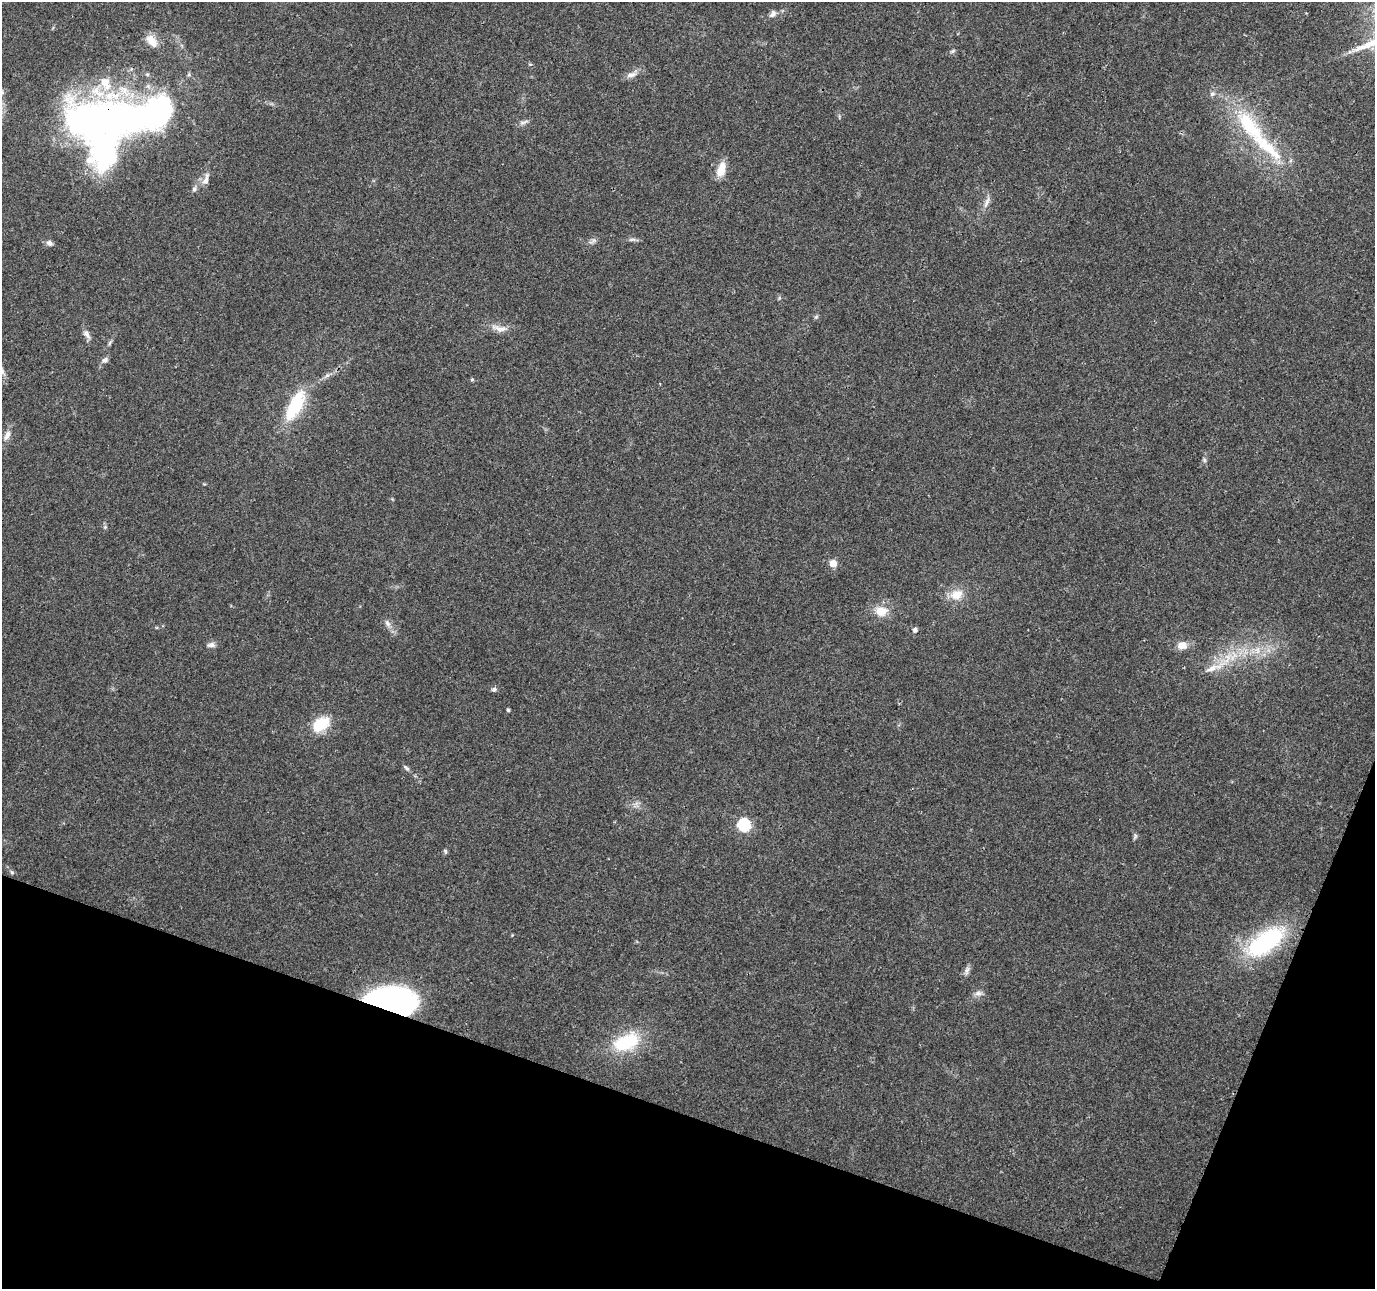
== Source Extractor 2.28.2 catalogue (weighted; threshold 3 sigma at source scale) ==
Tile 15 of 4 x 4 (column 3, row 4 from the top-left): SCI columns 2750-4122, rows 218-1504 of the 5505 x 5644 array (HDU 1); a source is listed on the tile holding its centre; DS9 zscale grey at full resolution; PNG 1377 x 1291 px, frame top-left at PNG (2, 2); no overlay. Shown black and unused: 17% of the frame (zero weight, under 3 of 4 exposures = <1% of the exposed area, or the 3 px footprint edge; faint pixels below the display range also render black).
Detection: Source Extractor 2.28.2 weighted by HDU 2 'WHT'; one run over the whole footprint, this tile lists its part. Background 0.0464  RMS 0.0039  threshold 0.0174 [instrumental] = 3 sigma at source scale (4.5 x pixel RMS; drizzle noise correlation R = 1.50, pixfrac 1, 0.0396/0.0396 arcsec/px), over >= 5 px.
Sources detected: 51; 4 inside a brighter object's white glare — not listed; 2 inside a brighter listed object's ellipse — not listed separately; the other 45 listed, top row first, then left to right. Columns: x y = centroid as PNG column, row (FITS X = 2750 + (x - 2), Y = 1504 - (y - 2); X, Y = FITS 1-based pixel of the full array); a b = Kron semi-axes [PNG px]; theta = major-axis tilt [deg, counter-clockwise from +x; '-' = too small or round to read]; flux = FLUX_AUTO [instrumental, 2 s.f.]
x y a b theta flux
773 14 11 6 46 1.5
152 41 20 11 -52 4.6
953 51 6 5 - 0.69
631 75 17 6 17 2.3
105 83 22 13 -64 8.2
101 118 67 33 1 210
523 122 13 4 14 1.3
1249 126 58 23 -51 32
721 169 20 10 73 5.4
206 179 18 7 72 2.6
194 189 8 6 63 1.2
987 202 17 6 68 2.2
633 239 10 4 -2 1
593 241 10 4 42 1
49 243 9 7 -39 1.4
816 317 6 5 - 0.64
499 328 24 8 -11 3.8
87 334 12 7 -56 2
105 360 10 6 31 1.3
472 379 4 4 - 0.53
295 406 37 14 62 22
7 435 14 7 65 2.5
1204 460 7 4 -89 0.75
105 527 5 4 - 0.53
833 563 5 5 - 8.3
957 595 15 12 19 6.2
881 611 16 13 3 6
388 624 10 7 -63 1.7
915 630 5 5 - 1.5
211 645 11 6 3 1.6
1182 645 10 8 9 3.9
1214 667 40 7 23 7.6
494 689 7 6 - 0.96
508 710 3 3 - 0.72
320 724 23 15 31 11
406 768 10 4 -42 0.96
744 825 6 6 - 49
1135 836 9 4 74 0.77
445 851 6 4 -71 0.59
12 872 6 5 - 0.67
1265 942 53 23 35 41
967 971 13 6 75 1.5
978 993 11 7 5 1.7
388 1002 42 16 -17 73
626 1042 37 20 24 21
Overlapping masked pixels (flux is a lower limit): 2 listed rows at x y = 101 118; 388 1002